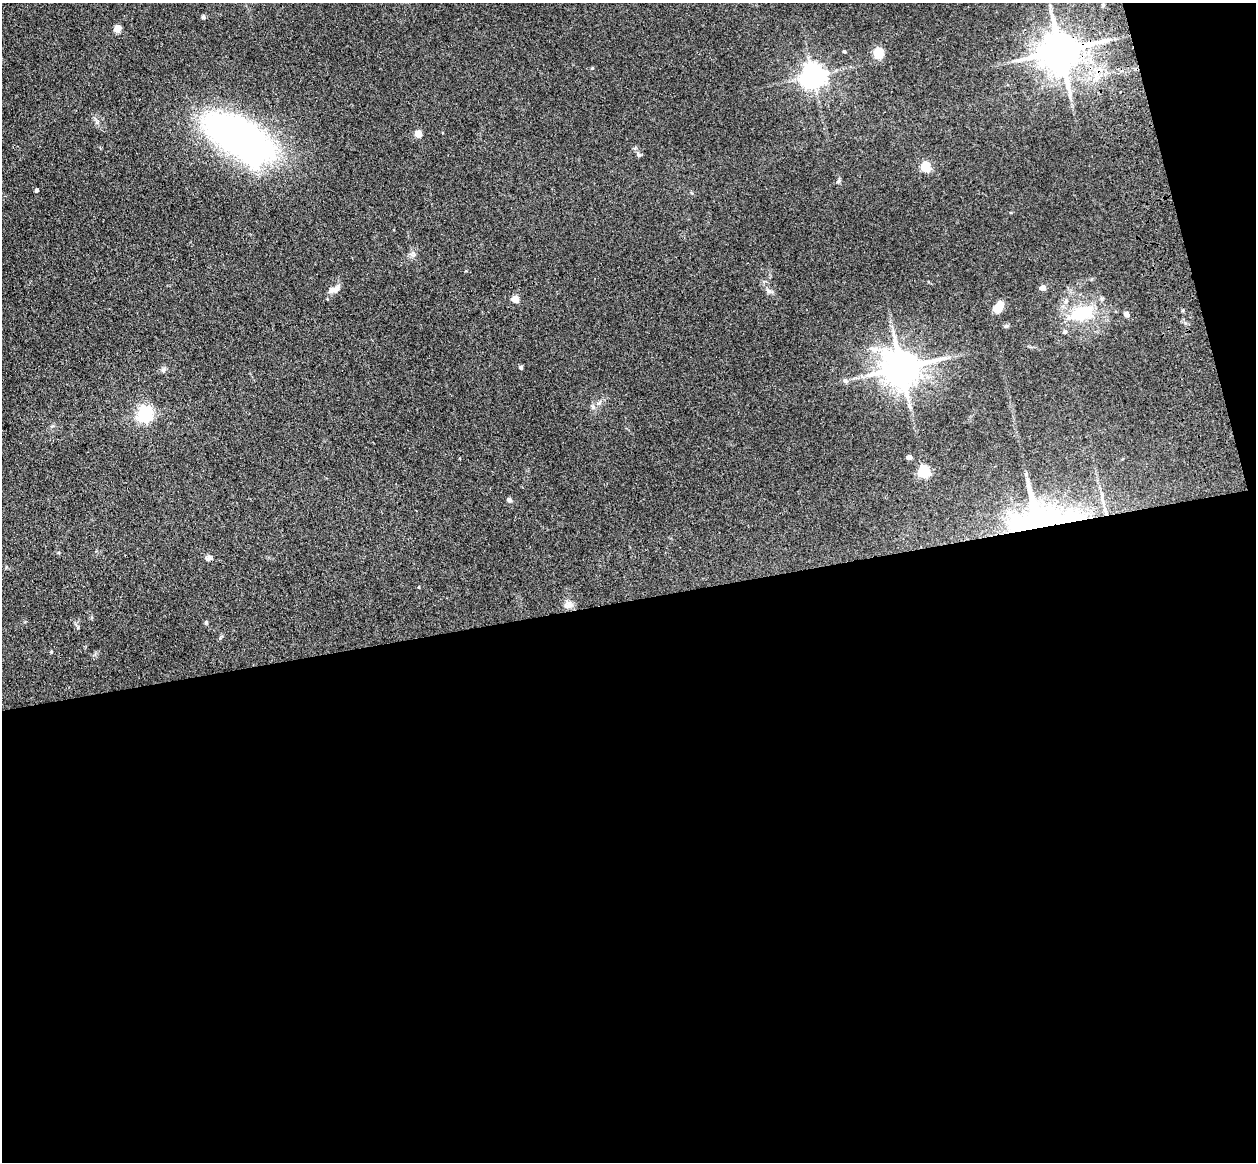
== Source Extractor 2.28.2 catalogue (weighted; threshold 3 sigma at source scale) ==
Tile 16 of 4 x 4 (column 4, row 4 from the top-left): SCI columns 3875-5128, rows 285-1444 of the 5242 x 5094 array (HDU 1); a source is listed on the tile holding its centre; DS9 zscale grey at full resolution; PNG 1258 x 1164 px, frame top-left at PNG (2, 3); no overlay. Shown black and unused: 51% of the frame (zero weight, under 3 of 4 exposures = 6% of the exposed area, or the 3 px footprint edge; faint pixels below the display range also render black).
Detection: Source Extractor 2.28.2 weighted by HDU 2 'WHT'; one run over the whole footprint, this tile lists its part. Background 0.0963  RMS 0.0067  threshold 0.0302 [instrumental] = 3 sigma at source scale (4.5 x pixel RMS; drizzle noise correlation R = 1.50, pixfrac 1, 0.05/0.05 arcsec/px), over >= 5 px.
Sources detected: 38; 2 inside a brighter object's white glare — not listed; the other 36 listed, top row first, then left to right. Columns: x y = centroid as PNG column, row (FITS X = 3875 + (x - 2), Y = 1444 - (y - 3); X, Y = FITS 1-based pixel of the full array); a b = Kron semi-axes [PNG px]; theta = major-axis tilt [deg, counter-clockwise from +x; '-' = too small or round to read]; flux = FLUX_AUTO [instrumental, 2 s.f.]
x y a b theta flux
203 17 6 4 -16 1.1
117 28 8 7 - 3.8
844 51 4 3 - 0.8
1060 51 11 10 - 2300
878 54 9 8 - 14
813 76 7 7 - 620
418 134 5 5 - 13
240 138 54 26 -33 350
639 155 7 5 -77 1.3
925 167 5 5 - 44
36 190 4 4 - 1.4
1043 288 5 4 - 6
332 290 17 8 14 3.8
769 291 6 6 - 1.6
515 299 5 5 - 14
1066 301 7 4 72 1.4
998 307 13 8 57 8.7
1082 312 24 14 23 30
1126 314 5 4 - 4.8
1006 326 6 4 18 0.92
1065 332 6 5 - 1
521 367 4 4 - 1.4
901 368 11 10 - 1900
163 370 7 6 - 1.6
845 381 6 6 - 1.4
593 407 7 4 -46 1.3
144 414 7 6 - 180
909 457 4 4 - 3.1
924 472 6 5 - 73
509 500 6 5 - 1.8
1037 517 50 38 -61 120
209 558 8 6 21 2.1
419 587 4 2 - 0.49
568 605 13 9 13 4.1
206 622 5 5 - 0.82
51 652 4 3 - 0.54
Overlapping masked pixels (flux is a lower limit): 2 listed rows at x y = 1060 51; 1037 517
Unlisted compact peaks at least as high as the median listed source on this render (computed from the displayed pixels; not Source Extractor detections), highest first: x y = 592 68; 97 122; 839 181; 78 627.